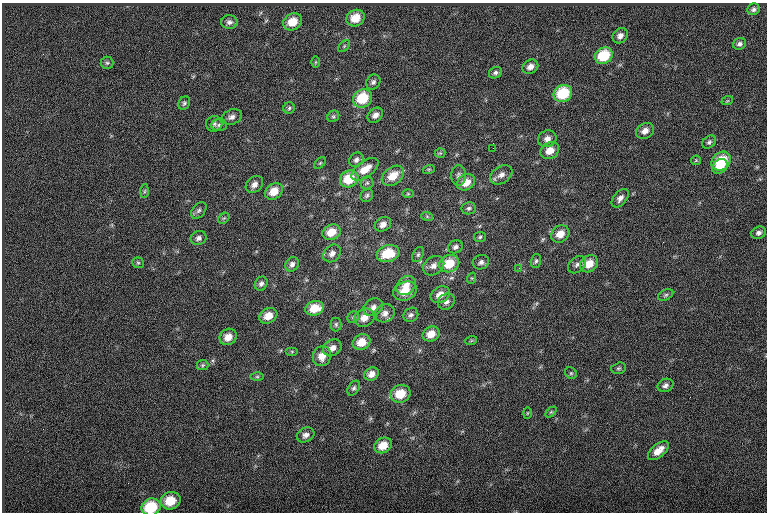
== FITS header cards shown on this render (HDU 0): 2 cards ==
NAXIS1  =                  765
NAXIS2  =                  510

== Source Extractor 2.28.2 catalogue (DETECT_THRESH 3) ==
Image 765 x 510 px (HDU 0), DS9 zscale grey, 1 PNG px = 1 image px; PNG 769 x 514 px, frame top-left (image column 1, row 510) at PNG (2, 3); each listed source drawn as its Kron ellipse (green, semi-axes under 4 px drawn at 4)
Background -0.0421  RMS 6.8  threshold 20.3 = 3 sigma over >= 5 px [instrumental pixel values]
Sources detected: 108; all 108 listed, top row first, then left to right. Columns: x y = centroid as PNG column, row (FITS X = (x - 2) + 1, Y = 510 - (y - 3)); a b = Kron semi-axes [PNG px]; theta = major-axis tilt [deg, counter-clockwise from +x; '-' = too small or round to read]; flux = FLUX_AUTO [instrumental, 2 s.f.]
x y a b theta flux
753 9 6 5 - 1100
356 18 9 8 - 8500
229 22 8 7 - 1600
293 22 10 8 31 7700
620 36 8 7 - 2400
740 44 7 5 23 1300
344 46 7 4 46 710
604 56 9 8 - 16000
316 62 6 4 89 580
107 63 6 6 - 870
530 67 8 6 30 2600
495 73 7 5 28 1200
373 82 8 6 53 1400
563 94 9 8 - 19000
363 98 10 8 36 15000
727 101 6 3 18 460
184 103 7 5 58 980
289 108 6 5 - 870
375 115 8 6 43 2600
333 116 6 5 - 780
232 117 11 7 21 2100
214 124 8 7 - 1300
219 125 8 6 2 1200
645 131 9 7 30 3100
547 139 9 8 - 2700
709 142 7 5 44 1000
493 148 2 2 - 440
550 151 10 8 32 5000
440 153 5 5 - 510
356 160 8 6 45 1400
696 160 5 4 - 480
721 161 10 8 41 14000
320 163 7 4 45 580
720 166 8 6 38 6200
365 169 16 8 36 6200
429 169 6 4 18 520
501 175 12 8 34 2900
393 176 12 8 37 6900
459 176 10 7 90 1700
349 179 9 8 - 13000
466 182 9 7 30 5900
367 183 6 6 - 920
254 184 9 7 43 2400
144 191 7 4 88 640
274 191 10 7 37 6000
408 194 6 4 0 530
367 195 7 6 - 1000
620 198 11 6 50 2100
469 208 7 6 - 1100
199 210 9 6 51 1300
427 216 6 4 -20 560
224 218 6 5 - 710
383 224 9 6 32 2500
331 232 9 7 24 6400
758 233 8 6 24 1500
560 234 9 8 - 5100
480 237 6 5 - 750
198 238 8 7 - 1800
455 247 7 6 - 1500
332 253 10 8 46 2400
388 253 11 8 17 12000
418 255 8 5 63 1000
536 261 7 5 73 870
481 262 8 7 - 1500
138 263 6 5 - 740
292 264 8 6 60 1700
449 264 10 8 22 11000
589 264 9 8 - 6600
577 265 10 7 41 1800
434 266 11 8 33 2900
519 268 4 3 - 330
472 278 6 3 72 460
261 284 7 6 - 1500
406 285 11 8 44 4000
405 291 12 9 19 6900
440 295 10 7 30 4300
666 295 8 5 27 910
446 302 9 7 39 2000
373 307 10 8 34 2400
315 308 9 7 18 7600
385 313 10 8 29 2700
411 315 8 6 37 1400
268 316 9 7 30 5500
353 317 6 5 - 810
364 318 10 8 31 4500
336 324 7 5 90 880
431 334 9 7 26 5000
228 337 9 8 - 4300
471 341 6 4 19 480
361 342 9 7 28 6500
332 348 10 7 34 3100
292 351 6 4 0 560
322 356 10 9 - 4800
203 365 6 5 - 760
619 368 7 5 15 890
571 373 6 5 - 720
372 374 7 6 - 3100
257 377 6 4 0 650
665 385 8 6 26 1600
354 388 8 5 56 1100
401 394 10 8 22 9100
551 412 6 4 44 630
527 413 5 3 - 420
306 435 9 7 27 2200
383 445 9 7 30 6400
658 451 12 6 40 4700
171 501 10 8 23 9800
151 507 10 8 23 19000
At the frame edge (FLAGS 8, measured only in part): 1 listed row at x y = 151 507